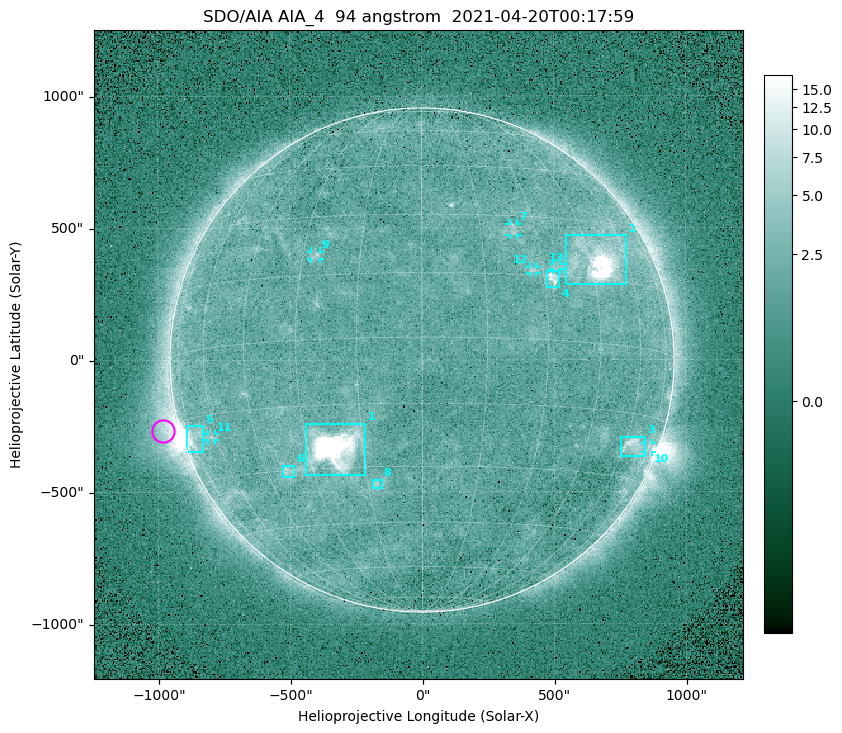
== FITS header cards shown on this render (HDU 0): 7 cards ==
TELESCOP= 'SDO/AIA '
INSTRUME= 'AIA_4   '
WAVELNTH=                   94
WAVEUNIT= 'angstrom'
DATE-OBS= '2021-04-20T00:17:59.12'
CTYPE1  = 'HPLN-TAN'
CTYPE2  = 'HPLT-TAN'

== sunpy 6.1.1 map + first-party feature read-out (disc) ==
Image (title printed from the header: SDO/AIA AIA_4  94 angstrom  2021-04-20T00:17:59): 512 x 512 px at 4.8 arcsec/px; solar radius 955 arcsec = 199 px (full disc in frame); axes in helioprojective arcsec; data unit not stated in the header (colour bar unlabelled)
Orientation: roll -0.138 deg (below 1 deg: not rotated)
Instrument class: DISC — disc imager (sunpy class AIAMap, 94 A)
Bright regions (active regions / flare kernels): reference = the median radial profile (limb darkening/brightening removed); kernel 5 px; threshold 5 sigma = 2.48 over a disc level ~1.74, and >= 1.15x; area >= 9 px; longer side >= 5 px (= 24 arcsec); searched inside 0.97 R_sun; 13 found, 13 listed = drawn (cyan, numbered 1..; 6 of them under ~33 arcsec drawn as corner ticks so the feature stays visible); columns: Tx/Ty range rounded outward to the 10 arcsec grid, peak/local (2 s.f.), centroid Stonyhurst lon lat
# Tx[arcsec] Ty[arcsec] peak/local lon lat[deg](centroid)
1 -440..-210 -440..-240 765 -22 -25
2 540..780 280..470 36 +48 +20
3 750..850 -370..-290 4.5 +65 -22
4 470..520 270..340 6 +32 +14
5 -900..-830 -350..-250 7 -73 -19
6 -530..-480 -440..-400 3.2 -38 -30
7 330..370 470..520 3 +24 +26
8 -190..-150 -490..-450 3.2 -13 -34
9 -420..-380 380..410 2.9 -27 +20
10 840..870 -350..-310 2.8 +75 -22
11 -810..-780 -300..-280 2.7 -63 -20
12 410..440 330..360 3 +27 +16
13 490..530 340..360 2.6 +34 +17
Off-limb structures (1.02-1.3 R_sun): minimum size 50 px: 5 found; the strongest spans PA ~90..115 deg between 1.02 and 1.21 R_sun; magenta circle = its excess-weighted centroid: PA ~105 deg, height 1.06 R_sun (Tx ~-980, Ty ~-270 arcsec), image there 4.8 x the reference